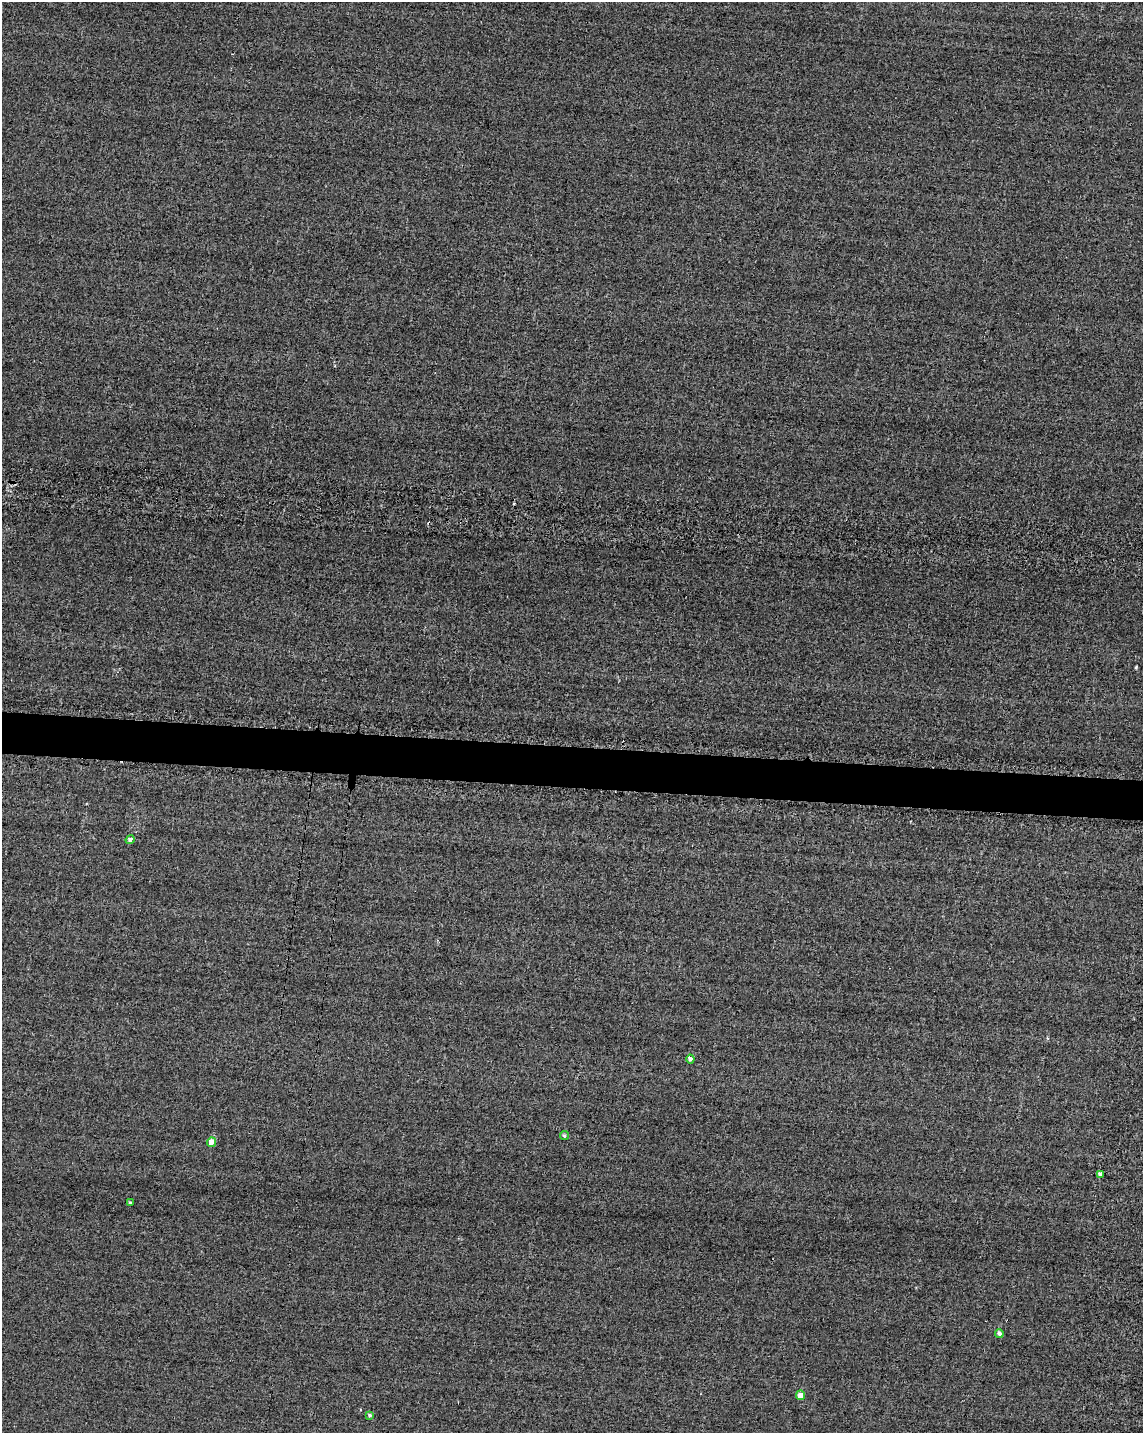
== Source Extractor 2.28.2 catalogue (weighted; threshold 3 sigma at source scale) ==
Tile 6 of 4 x 3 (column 2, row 2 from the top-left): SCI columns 1168-2308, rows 1677-3107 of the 4849 x 4881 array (HDU 1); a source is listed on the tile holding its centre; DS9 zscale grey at full resolution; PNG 1145 x 1435 px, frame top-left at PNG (2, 2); each listed source drawn as its Kron ellipse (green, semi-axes under 4 px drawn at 4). Shown black and unused: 3% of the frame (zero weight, under 2 of 3 exposures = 12% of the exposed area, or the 3 px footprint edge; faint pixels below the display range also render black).
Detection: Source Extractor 2.28.2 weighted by HDU 2 'WHT'; one run over the whole footprint, this tile lists its part. Background -0.229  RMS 3.4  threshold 15.2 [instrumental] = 3 sigma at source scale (4.5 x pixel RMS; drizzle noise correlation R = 1.50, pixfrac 1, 0.05/0.05 arcsec/px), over >= 5 px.
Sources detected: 11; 2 cosmic-ray / hot-pixel residue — neither listed nor drawn; the other 9 listed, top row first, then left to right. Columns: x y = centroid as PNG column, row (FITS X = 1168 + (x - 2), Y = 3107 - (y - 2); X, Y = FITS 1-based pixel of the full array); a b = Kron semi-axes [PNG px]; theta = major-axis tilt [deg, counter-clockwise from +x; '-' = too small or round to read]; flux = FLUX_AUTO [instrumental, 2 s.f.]
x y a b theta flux
130 840 4 4 - 1000
690 1059 4 4 - 1100
564 1136 5 4 - 570
212 1142 5 4 - 3500
1100 1174 4 4 - 1300
130 1203 3 3 - 700
999 1333 4 4 - 1200
800 1395 5 4 - 4400
369 1415 3 3 - 680